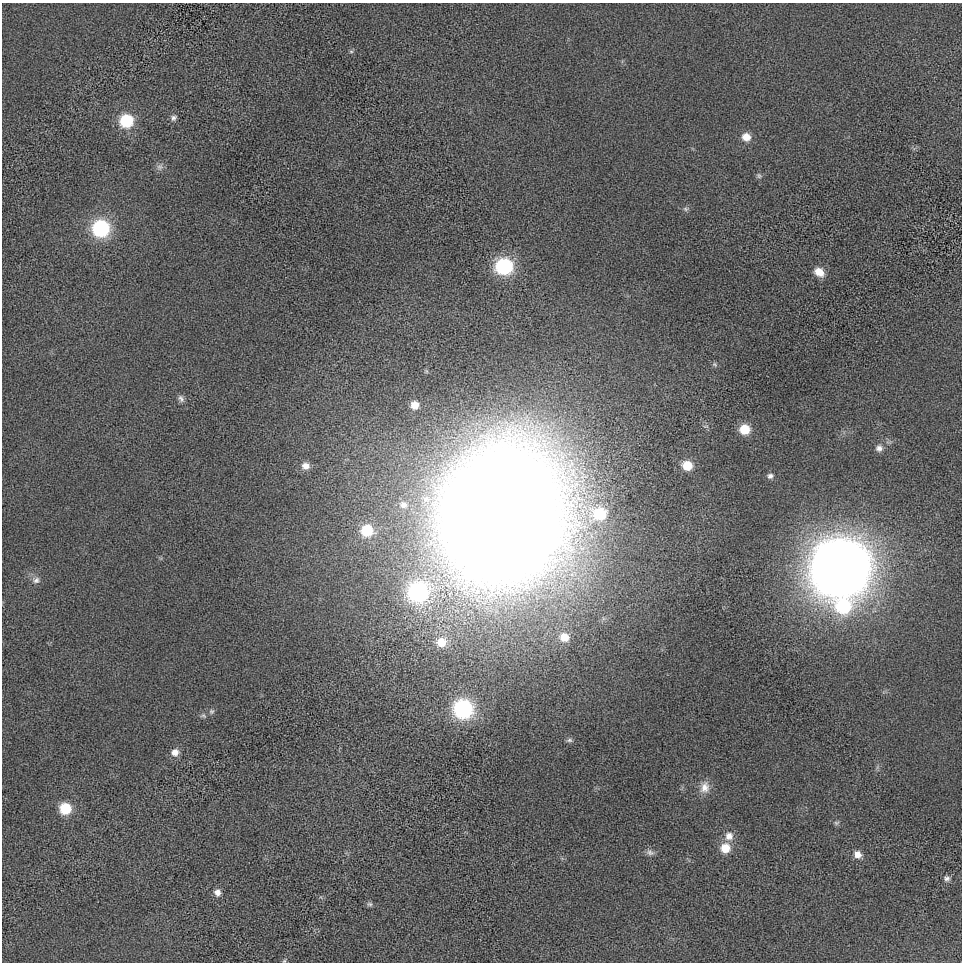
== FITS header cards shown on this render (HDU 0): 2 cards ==
NAXIS1  =                  960
NAXIS2  =                  960

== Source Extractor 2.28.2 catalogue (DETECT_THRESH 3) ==
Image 960 x 960 px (HDU 0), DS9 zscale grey, 1 PNG px = 1 image px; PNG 964 x 964 px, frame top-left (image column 1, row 960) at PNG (2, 3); no overlay
Background -30.5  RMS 400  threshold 1210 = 3 sigma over >= 5 px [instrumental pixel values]
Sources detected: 44; all 44 listed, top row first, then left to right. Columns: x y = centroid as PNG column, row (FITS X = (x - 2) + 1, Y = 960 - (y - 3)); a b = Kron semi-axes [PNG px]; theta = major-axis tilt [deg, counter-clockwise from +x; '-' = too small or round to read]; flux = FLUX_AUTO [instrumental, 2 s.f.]
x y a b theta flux
351 51 6 4 0 4.1e+04
173 118 9 7 35 9.0e+04
126 121 10 10 - 1.5e+06
746 137 9 9 - 3.1e+05
160 167 10 9 - 1.1e+05
759 176 8 6 -40 6.1e+04
685 209 8 6 -1 6.0e+04
101 228 11 11 - 3.4e+06
504 266 11 10 - 3.2e+06
819 272 11 9 -34 3.3e+05
715 364 8 5 -54 5.3e+04
181 399 10 7 -65 9.7e+04
414 405 9 9 - 2.7e+05
745 429 9 9 - 5.9e+05
879 448 9 9 - 1.3e+05
687 465 10 9 - 5.3e+05
306 466 10 8 -14 1.9e+05
770 476 8 7 - 8.8e+04
403 505 9 8 - 1.2e+05
599 514 13 11 1 1.1e+06
503 516 88 76 73 1.5e+08
367 530 10 9 - 8.3e+05
840 568 21 20 - 1.8e+08
36 580 10 8 37 1.3e+05
418 592 13 12 - 5.7e+06
843 606 19 17 -1 2.4e+06
564 637 11 10 - 3.6e+05
441 642 12 11 - 4.6e+05
463 709 12 12 - 4.5e+06
212 711 7 7 - 6.2e+04
203 716 8 6 -12 6.0e+04
569 740 8 5 7 6.1e+04
175 752 9 9 - 2.1e+05
705 787 16 12 74 3.0e+05
65 808 10 9 - 8.9e+05
836 823 7 6 - 5.4e+04
729 836 11 11 - 2.5e+05
725 848 11 11 - 4.6e+05
650 852 11 7 -25 1.1e+05
857 854 10 8 -39 2.1e+05
947 878 7 7 - 9.5e+04
217 892 8 7 - 1.5e+05
370 904 8 6 -2 6.2e+04
284 961 5 4 - 3.5e+04
At the frame edge (FLAGS 8, measured only in part): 1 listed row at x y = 284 961